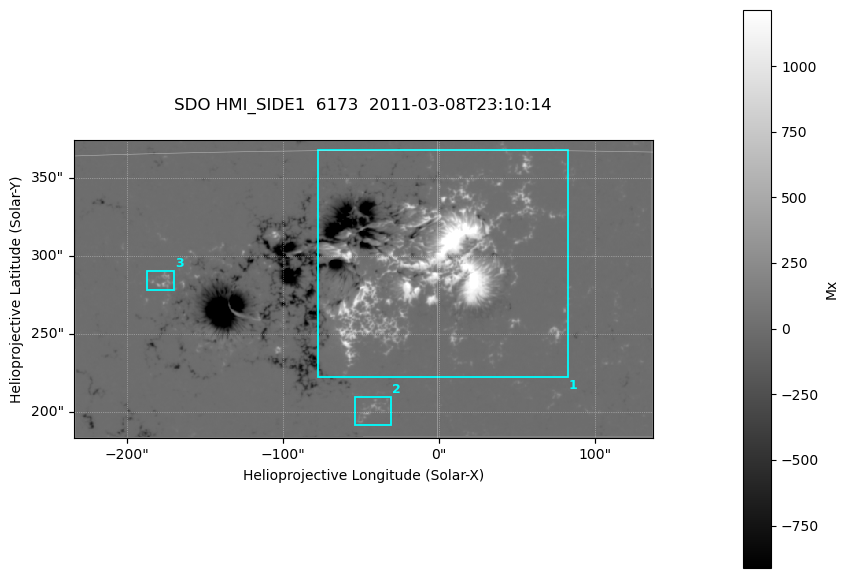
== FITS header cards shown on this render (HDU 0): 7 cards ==
TELESCOP= 'SDO     '           /
INSTRUME= 'HMI_SIDE1'          /
WAVELNTH=              6173.00 /
DATE-OBS= '2011-03-08T23:10:14.800' /
CTYPE1  = 'HPLN-TAN'           /
CTYPE2  = 'HPLT-TAN'           /
BUNIT   = 'Mx      '           /

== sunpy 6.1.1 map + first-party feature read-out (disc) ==
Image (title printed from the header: SDO HMI_SIDE1  6173  2011-03-08T23:10:14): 736 x 379 px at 0.504 arcsec/px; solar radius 967 arcsec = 1917 px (partial field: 2.4% of the solar disc is inside the frame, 99% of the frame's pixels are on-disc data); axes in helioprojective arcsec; data unit Mx (BUNIT, on the colour bar)
Orientation: file roll -179.9 deg (from PC/CROTA): ROTATED to solar-north-up (sunpy Map.rotate, bilinear) for analysis and display; everything below refers to the rotated frame; the empty margins the rotation leaves inside the frame are drawn grey
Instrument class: DISC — disc imager (sunpy class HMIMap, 6173 A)
Bright regions (active regions / flare kernels): reference = the on-disc median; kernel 7 px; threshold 5 sigma = 42.5 Mx over a disc level ~-0.349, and >= 1.15x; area >= 278 px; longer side >= 5 px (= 2.5 arcsec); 3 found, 3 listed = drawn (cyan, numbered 1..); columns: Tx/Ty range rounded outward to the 2 arcsec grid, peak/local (2 s.f.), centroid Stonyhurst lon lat
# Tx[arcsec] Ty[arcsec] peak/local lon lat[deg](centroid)
1 -78..84 222..368 -5024 +0 +10
2 -54..-30 190..210 -633 -2 +5
3 -188..-168 278..290 -699 -11 +10